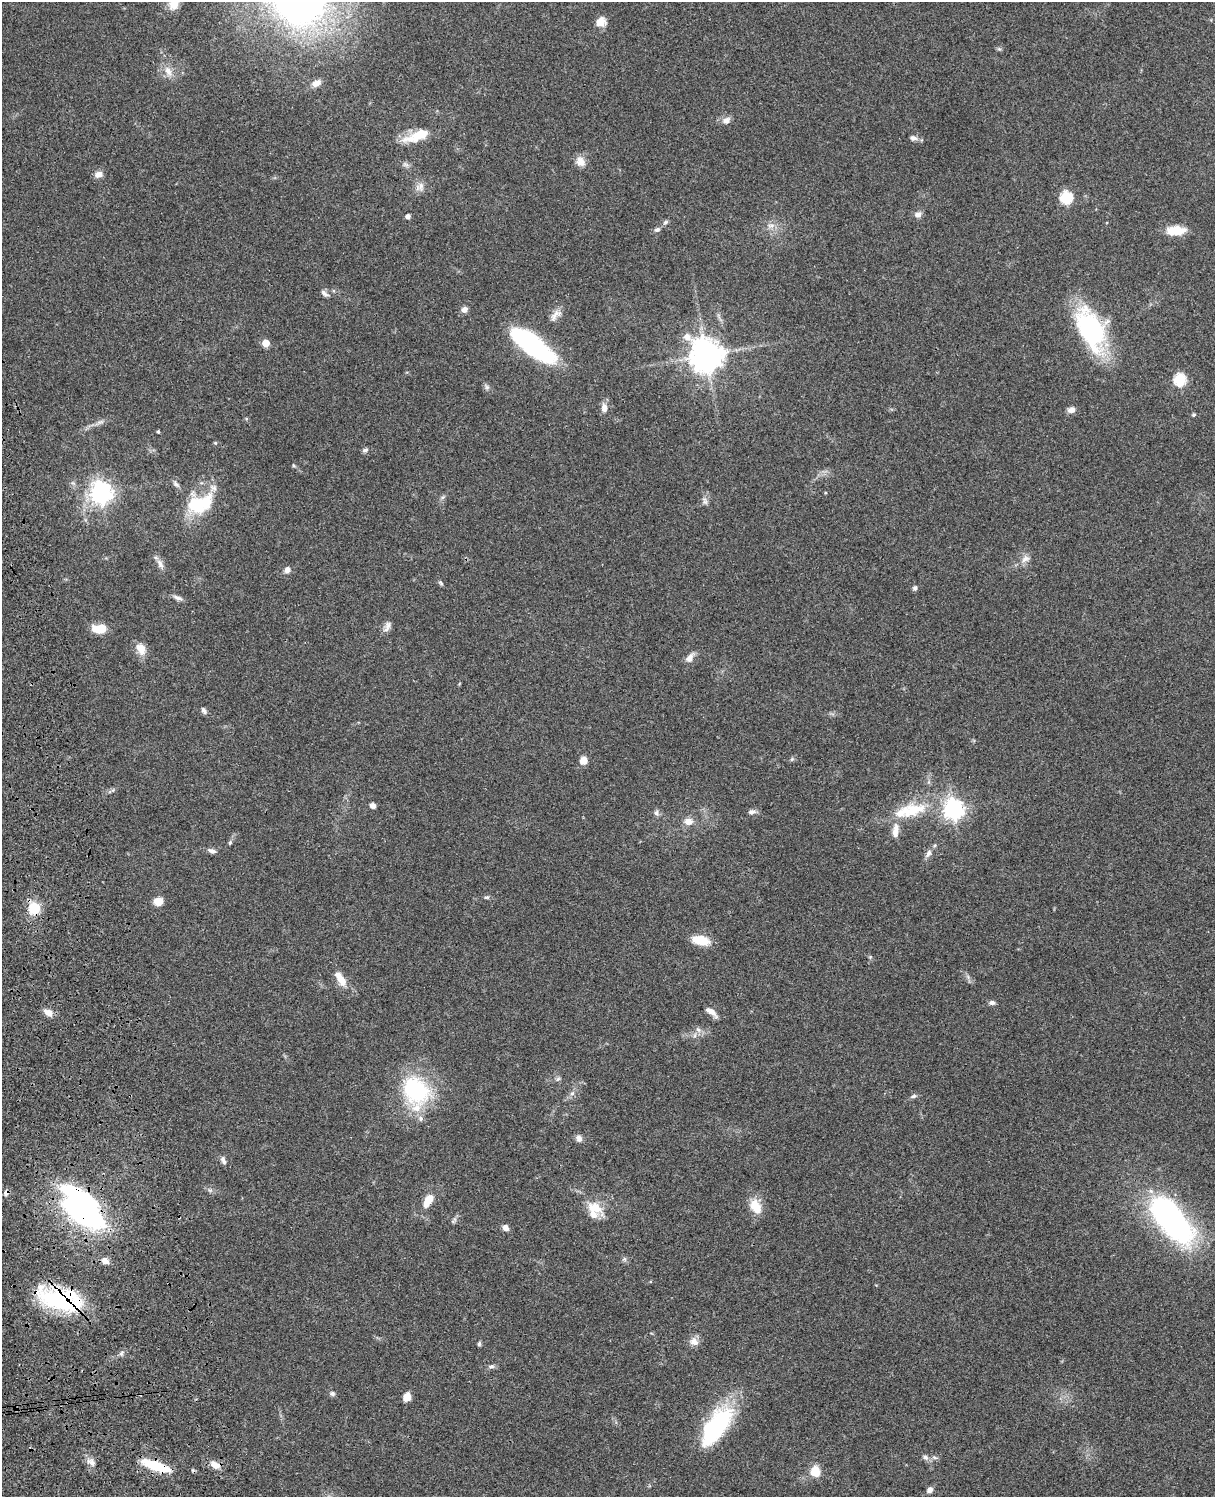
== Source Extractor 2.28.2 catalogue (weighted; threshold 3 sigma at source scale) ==
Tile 7 of 4 x 3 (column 3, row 2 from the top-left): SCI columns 2545-3757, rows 1773-3267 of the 5087 x 4926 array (HDU 1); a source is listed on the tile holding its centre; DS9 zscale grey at full resolution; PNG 1217 x 1499 px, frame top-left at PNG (2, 2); no overlay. Shown black and unused: <1% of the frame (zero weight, under 3 of 4 exposures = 6% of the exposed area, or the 3 px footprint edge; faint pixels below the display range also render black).
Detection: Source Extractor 2.28.2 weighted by HDU 2 'WHT'; one run over the whole footprint, this tile lists its part. Background 0.0768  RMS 0.0058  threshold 0.0259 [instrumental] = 3 sigma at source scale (4.5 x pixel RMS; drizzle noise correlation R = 1.50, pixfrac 1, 0.05/0.05 arcsec/px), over >= 5 px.
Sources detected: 113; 1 inside a brighter object's white glare — not listed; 9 inside a brighter listed object's ellipse — not listed separately; the other 103 listed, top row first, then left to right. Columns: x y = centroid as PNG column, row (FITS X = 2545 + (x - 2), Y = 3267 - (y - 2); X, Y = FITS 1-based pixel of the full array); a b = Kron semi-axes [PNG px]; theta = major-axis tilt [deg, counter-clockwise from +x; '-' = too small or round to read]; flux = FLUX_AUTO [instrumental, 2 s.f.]
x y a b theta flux
174 5 14 11 43 6.1
601 22 11 10 - 5.8
168 71 16 9 -64 5.1
316 83 12 8 23 4.1
726 121 10 8 28 3.1
417 136 34 11 20 15
913 138 8 6 -10 2
580 162 14 11 -49 4.6
405 164 9 6 -7 1.7
99 174 10 7 18 3.4
421 186 13 8 77 3.3
1066 197 6 6 - 57
918 215 9 8 - 2.5
408 216 5 4 - 2
665 222 8 5 28 1.2
771 225 11 4 4 2.1
657 229 7 6 - 1.6
1176 230 21 10 2 11
324 293 11 5 -41 1.9
464 310 8 7 - 2.6
555 315 20 8 50 4.1
1091 329 45 23 -63 81
266 343 5 5 - 11
532 345 46 15 -38 100
706 355 11 10 - 970
1180 379 6 6 - 51
487 387 6 6 - 1.3
604 408 12 8 -87 3.5
1071 410 10 7 8 2.7
1194 415 4 4 - 0.91
100 422 12 5 20 2.2
158 432 3 3 - 0.86
365 450 7 5 40 1.5
293 465 5 3 - 0.58
73 483 6 5 - 1.2
176 484 10 6 -52 1.9
101 493 8 7 - 400
443 497 6 4 71 1
705 501 12 6 -74 2.1
197 504 32 23 -7 27
1025 559 13 8 29 3.4
160 564 15 7 -66 3.2
287 570 8 7 - 2.7
441 583 8 4 -48 1
915 588 6 5 - 1.4
177 598 14 5 -18 2.3
388 626 12 7 62 2.8
100 629 13 8 2 13
141 649 17 11 -60 5.8
690 658 15 7 54 3.8
204 710 9 6 -58 1.6
792 759 6 4 46 0.87
583 760 8 7 - 4.9
373 805 7 6 - 2
953 809 7 7 - 340
912 810 40 19 20 25
752 812 10 7 7 2.1
656 813 8 7 - 1.7
689 821 12 10 -5 4.3
230 843 7 4 63 0.91
212 851 10 6 -18 2.1
928 853 12 7 63 2.6
486 897 7 5 17 0.94
158 901 9 8 - 6
34 908 17 14 -75 12
701 940 19 10 -10 11
870 957 5 5 - 0.71
342 980 12 9 -58 6.8
992 1003 7 6 - 1.6
48 1012 13 8 -28 3.7
711 1012 17 6 -38 3.9
698 1030 9 6 -48 2.1
695 1035 7 4 72 1.1
558 1079 7 4 37 0.98
416 1090 38 30 -49 52
572 1093 7 6 - 1.7
913 1096 8 5 18 1.4
579 1138 8 7 - 2.9
223 1160 11 6 -70 2
6 1193 9 6 69 1.9
428 1200 14 8 61 8.4
756 1206 17 11 -63 10
595 1208 24 14 -28 11
85 1213 39 16 -33 160
1172 1220 59 25 -50 150
454 1221 10 5 53 1.4
505 1228 8 6 -48 2.8
624 1259 6 6 - 1.1
105 1261 9 7 -33 3.4
60 1299 54 24 -15 59
694 1341 12 10 -31 4.2
479 1344 6 4 76 0.99
121 1353 7 5 46 1.4
491 1366 8 6 3 1.4
332 1393 8 6 -25 1.4
407 1397 9 7 68 4.9
716 1426 45 19 54 64
925 1457 10 6 -32 2.1
91 1462 14 8 -34 3.4
215 1465 12 8 -24 5.3
155 1466 33 9 -19 21
815 1472 9 8 - 12
930 1490 7 6 - 2.4
Overlapping masked pixels (flux is a lower limit): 5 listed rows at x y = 34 908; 6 1193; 85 1213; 60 1299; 155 1466
Isophote crosses this tile's border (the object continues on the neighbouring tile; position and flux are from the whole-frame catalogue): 1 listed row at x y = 174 5